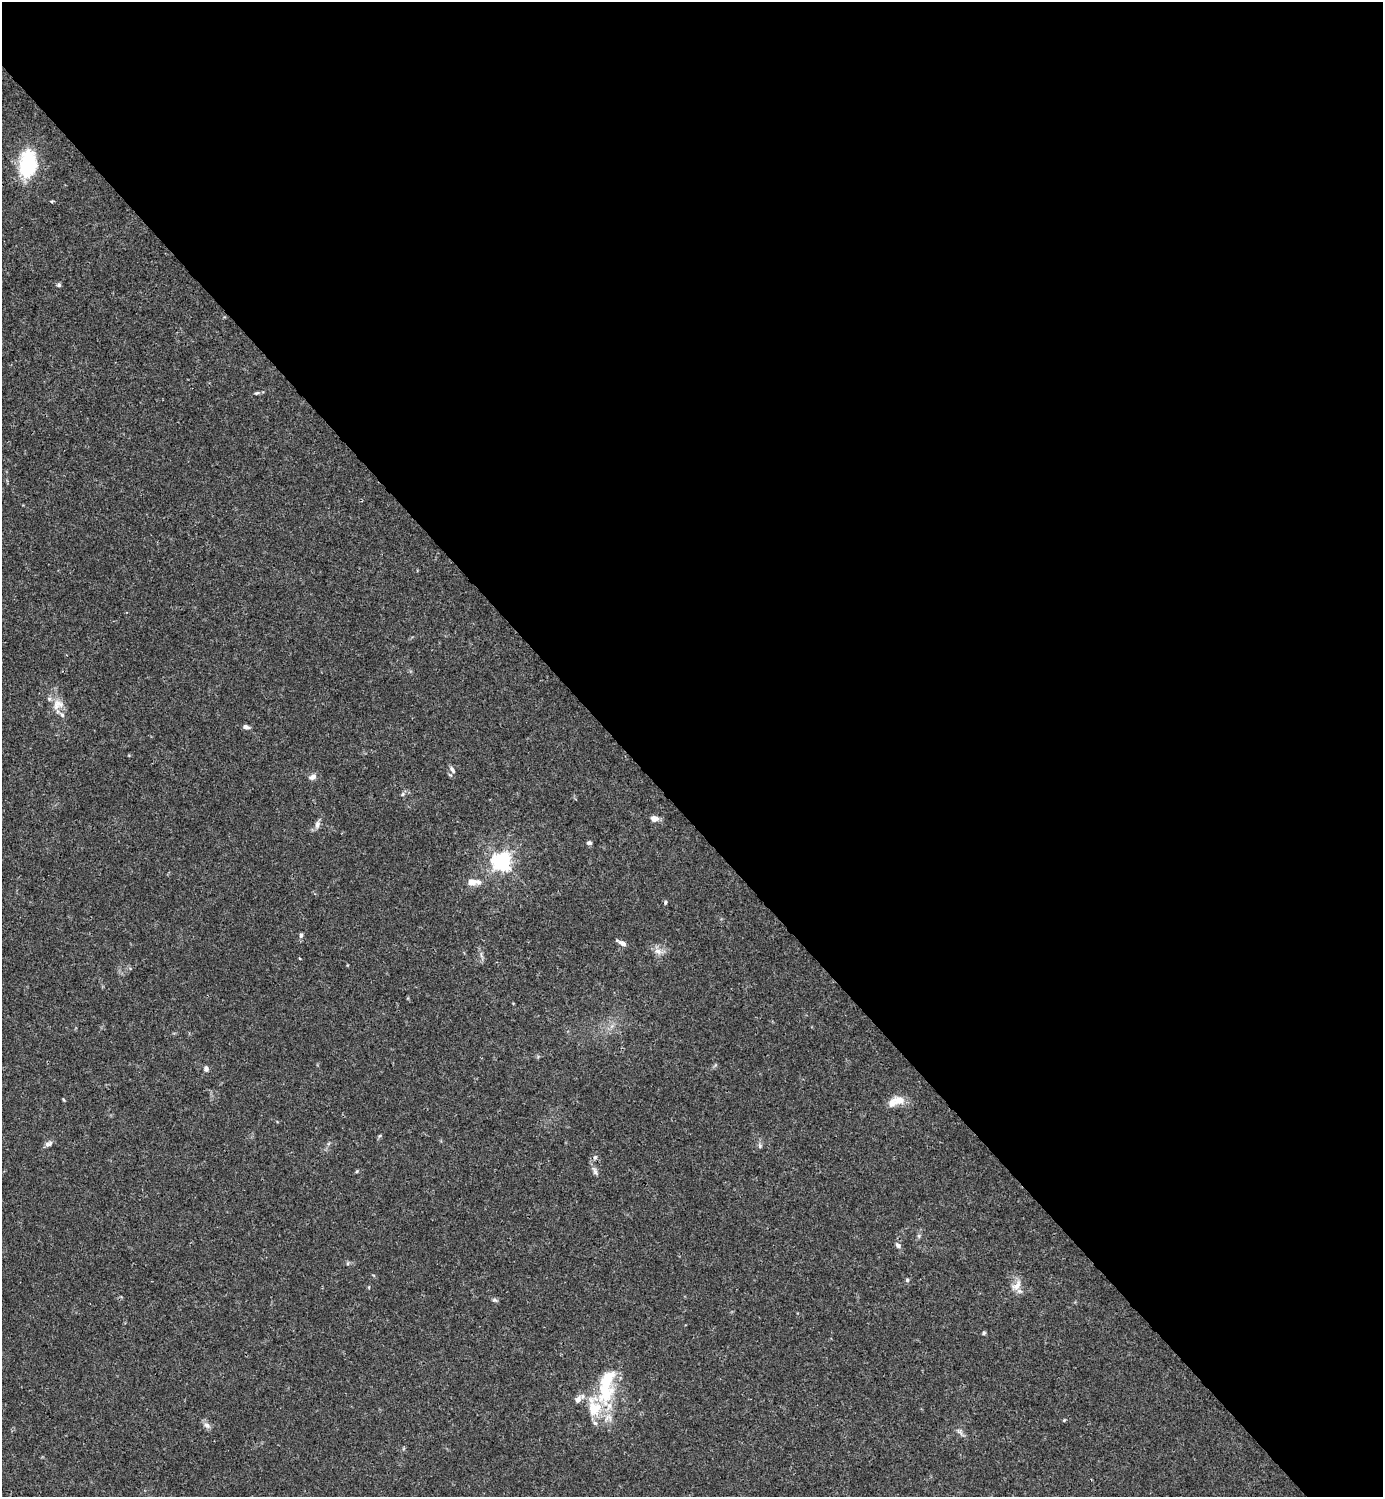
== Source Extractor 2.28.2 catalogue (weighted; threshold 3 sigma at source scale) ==
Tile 8 of 4 x 4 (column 4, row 2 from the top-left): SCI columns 4444-5824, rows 2989-4483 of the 5981 x 5982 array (HDU 1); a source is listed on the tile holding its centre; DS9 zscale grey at full resolution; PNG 1385 x 1499 px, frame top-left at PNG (2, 2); no overlay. Shown black and unused: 55% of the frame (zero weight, under 3 of 4 exposures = <1% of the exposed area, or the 3 px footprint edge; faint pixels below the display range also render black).
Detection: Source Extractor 2.28.2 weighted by HDU 2 'WHT'; one run over the whole footprint, this tile lists its part. Background 0.015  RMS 0.0022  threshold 0.00979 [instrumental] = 3 sigma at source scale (4.5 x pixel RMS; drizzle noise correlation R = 1.50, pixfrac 1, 0.05/0.05 arcsec/px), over >= 5 px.
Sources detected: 40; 6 inside a brighter listed object's ellipse — not listed separately; the other 34 listed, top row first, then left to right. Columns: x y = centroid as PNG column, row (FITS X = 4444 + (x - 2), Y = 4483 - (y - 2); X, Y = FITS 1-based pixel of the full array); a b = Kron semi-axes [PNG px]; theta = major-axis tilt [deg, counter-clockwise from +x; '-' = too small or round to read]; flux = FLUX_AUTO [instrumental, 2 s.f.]
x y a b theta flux
28 164 33 20 83 13
59 285 5 5 - 0.41
257 393 7 4 25 0.37
58 705 17 14 29 2.5
246 727 7 5 -22 0.75
452 769 10 5 -55 0.68
313 777 9 6 17 1.1
403 794 6 4 87 0.34
654 818 9 7 -10 1.2
317 824 10 6 76 0.88
589 843 6 5 - 0.5
502 861 7 6 - 99
471 882 10 7 1 1.8
665 902 5 4 - 0.33
301 935 7 5 75 0.46
622 943 12 5 -28 0.96
658 951 10 8 -34 1.4
206 1069 7 6 - 0.68
63 1099 4 3 - 0.22
899 1100 13 12 - 2.3
48 1144 11 6 25 0.81
595 1157 6 5 - 0.47
595 1171 14 5 -67 0.82
919 1236 6 4 -72 0.34
898 1245 9 6 -43 0.71
907 1280 5 5 - 0.34
1017 1285 18 9 53 2
494 1300 8 5 -25 0.43
984 1333 5 4 - 0.29
608 1380 61 21 77 13
578 1400 8 7 - 1.1
1064 1420 4 4 - 0.2
207 1425 9 7 -46 0.94
960 1432 11 6 -51 0.76